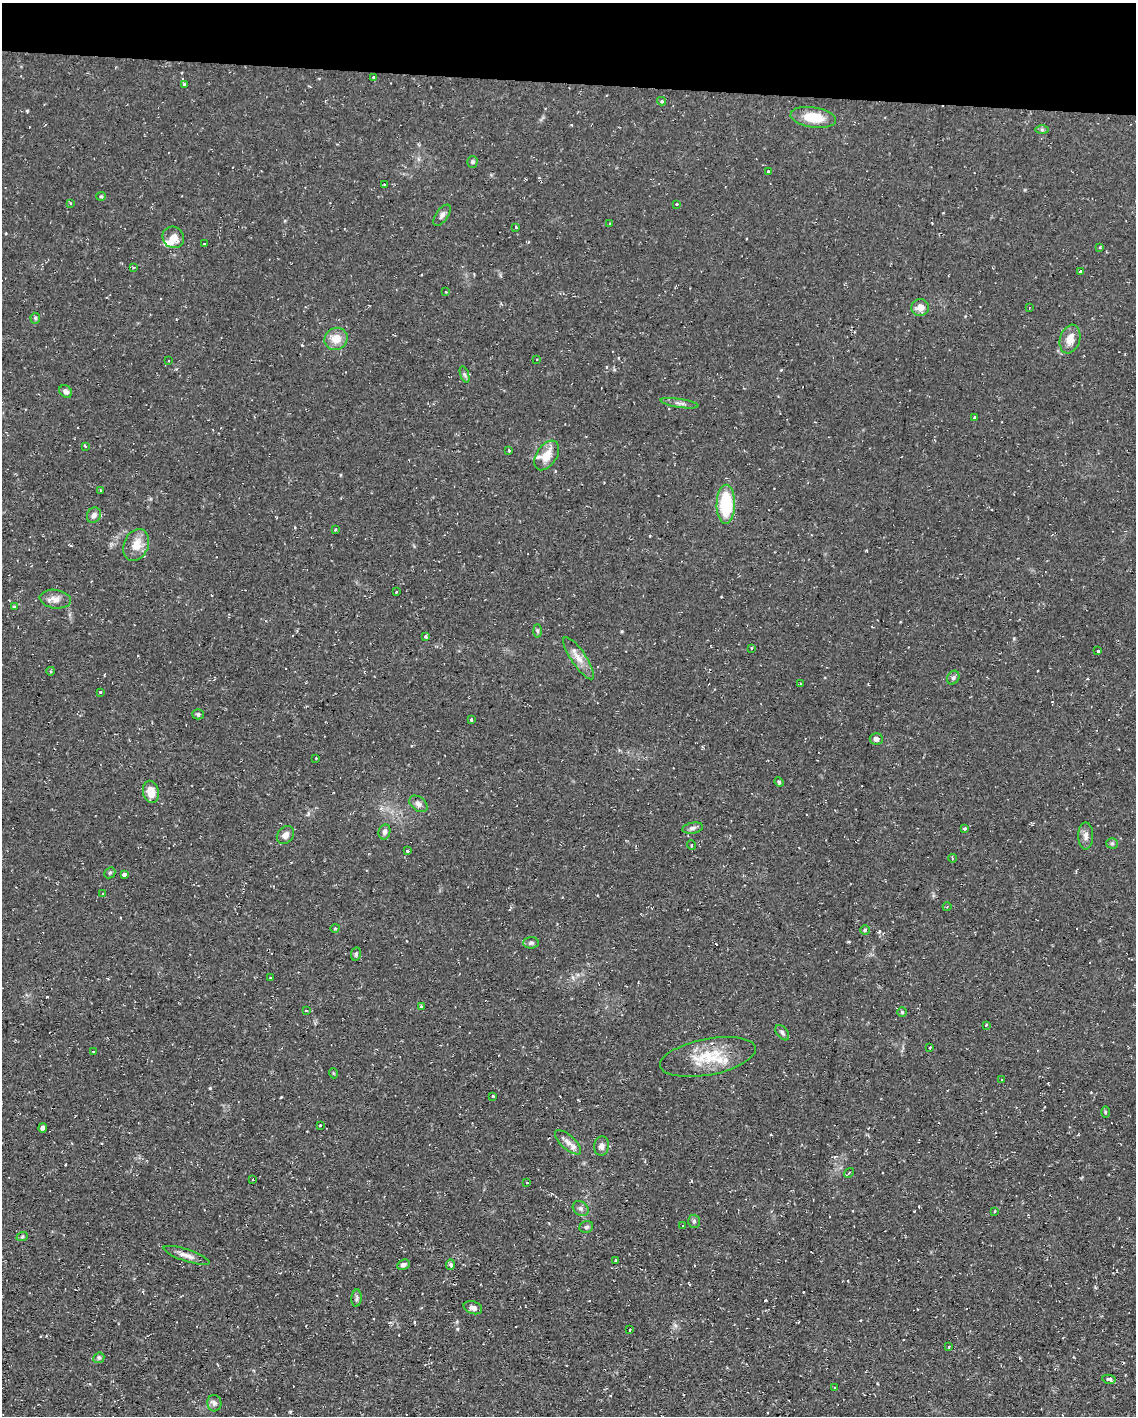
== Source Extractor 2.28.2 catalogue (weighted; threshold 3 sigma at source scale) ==
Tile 2 of 4 x 3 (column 2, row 1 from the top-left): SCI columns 1135-2268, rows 3043-4456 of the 4537 x 4562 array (HDU 1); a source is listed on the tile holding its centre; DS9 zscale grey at full resolution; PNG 1138 x 1418 px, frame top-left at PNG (2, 3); each listed source drawn as its Kron ellipse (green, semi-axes under 4 px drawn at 4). Shown black and unused: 6% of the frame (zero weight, under 2 of 3 exposures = <1% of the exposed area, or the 3 px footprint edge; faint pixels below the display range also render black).
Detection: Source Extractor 2.28.2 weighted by HDU 2 'WHT'; one run over the whole footprint, this tile lists its part. Background 0.112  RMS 0.0077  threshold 0.0345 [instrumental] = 3 sigma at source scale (4.5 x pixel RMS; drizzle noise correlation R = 1.50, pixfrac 1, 0.05/0.05 arcsec/px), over >= 5 px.
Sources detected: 131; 14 cosmic-ray / hot-pixel residue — neither listed nor drawn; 4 inside a brighter listed object's ellipse — not listed separately; the other 113 listed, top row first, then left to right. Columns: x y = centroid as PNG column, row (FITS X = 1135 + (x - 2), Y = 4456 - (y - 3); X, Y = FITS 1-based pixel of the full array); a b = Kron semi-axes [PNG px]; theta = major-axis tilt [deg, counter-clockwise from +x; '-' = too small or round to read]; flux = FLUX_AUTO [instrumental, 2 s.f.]
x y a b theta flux
373 77 3 3 - 1.8
184 84 3 3 - 1.6
661 101 4 3 - 1.3
813 117 23 10 -9 19
1042 130 6 4 0 1.4
472 162 5 5 - 1.3
768 171 3 3 - 1.1
384 184 2 2 - 0.79
101 196 5 4 - 0.94
70 203 4 2 - 0.56
677 204 3 3 - 0.95
442 215 12 6 54 2.5
610 224 3 3 - 0.93
516 227 3 3 - 1.1
173 237 11 10 - 7.6
204 244 3 2 - 1.2
1100 248 3 3 - 0.97
133 267 4 2 - 0.71
1080 271 3 3 - 1.9
446 292 3 2 - 0.6
920 308 9 8 - 6.6
1029 308 3 2 - 0.8
35 318 5 5 - 1.2
336 339 12 11 - 11
1070 339 15 10 73 9.6
536 359 3 2 - 0.93
169 361 3 2 - 0.6
464 374 8 4 -71 1.6
66 391 7 5 -40 2.9
679 403 19 4 -9 3.2
974 417 3 3 - 3.4
85 446 4 3 - 0.75
509 451 3 3 - 11
547 455 16 10 56 11
100 490 3 2 - 1.1
726 504 19 9 89 42
94 515 8 6 58 3.2
335 530 3 3 - 1
136 545 16 12 68 11
396 592 3 3 - 2.5
55 599 15 9 -8 5.9
14 607 3 3 - 1.8
537 631 6 4 -88 1.2
425 636 4 3 - 1.1
752 648 3 2 - 0.83
1098 651 4 3 - 4.8
579 658 25 7 -56 7.8
51 671 4 3 - 0.64
953 678 7 5 59 1.7
800 683 2 2 - 0.74
100 692 3 3 - 0.74
198 714 6 5 - 1.4
471 720 3 3 - 1.5
876 739 6 5 - 2.2
316 758 2 2 - 0.56
779 782 5 4 - 1.4
151 792 11 8 -78 9.3
418 804 10 7 -39 3.3
693 828 10 5 11 2.5
965 829 3 3 - 1.7
385 832 8 6 78 3
285 835 10 7 50 4.1
1086 836 13 7 90 4.2
1112 843 5 5 - 1.3
691 845 5 3 - 0.72
408 851 3 3 - 4.6
952 858 4 3 - 0.72
110 873 6 5 - 1.1
124 874 4 3 - 11
103 894 3 2 - 0.73
947 907 4 3 - 0.66
335 928 5 3 - 0.84
865 930 5 5 - 1.1
531 943 7 5 2 2
356 954 7 5 78 1.4
271 978 3 2 - 0.79
421 1007 3 3 - 1.4
306 1010 3 2 - 0.51
902 1012 5 5 - 1.1
986 1025 3 3 - 1.1
782 1033 9 5 -52 1.9
930 1047 3 2 - 0.75
93 1052 2 2 - 0.69
708 1057 49 18 11 31
333 1073 5 3 - 0.72
1002 1080 3 2 - 1.4
493 1096 3 3 - 1.2
1105 1112 6 3 -89 0.84
320 1125 3 3 - 1.7
43 1128 5 4 - 1.6
568 1142 16 7 -42 4.6
601 1146 10 7 84 3.2
849 1173 5 3 - 0.85
253 1179 3 2 - 0.57
527 1183 3 2 - 0.55
581 1209 8 6 -38 2.7
995 1211 4 2 - 0.61
694 1221 6 5 - 1.7
683 1226 3 2 - 1.2
586 1227 7 6 - 1.9
22 1237 6 4 19 1.2
187 1255 24 6 -18 5.7
615 1260 4 2 - 0.72
403 1265 6 5 - 2.3
450 1265 5 4 - 1.4
357 1298 9 5 84 1.6
473 1308 9 6 -17 3.6
630 1330 3 2 - 1
949 1347 3 3 - 1.7
99 1358 6 5 - 1.4
1109 1379 7 4 -11 2.7
835 1387 3 2 - 0.82
214 1403 8 7 - 2.7
Unlisted compact peaks at least as high as the median listed source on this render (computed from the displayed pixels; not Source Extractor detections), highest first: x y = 210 1088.